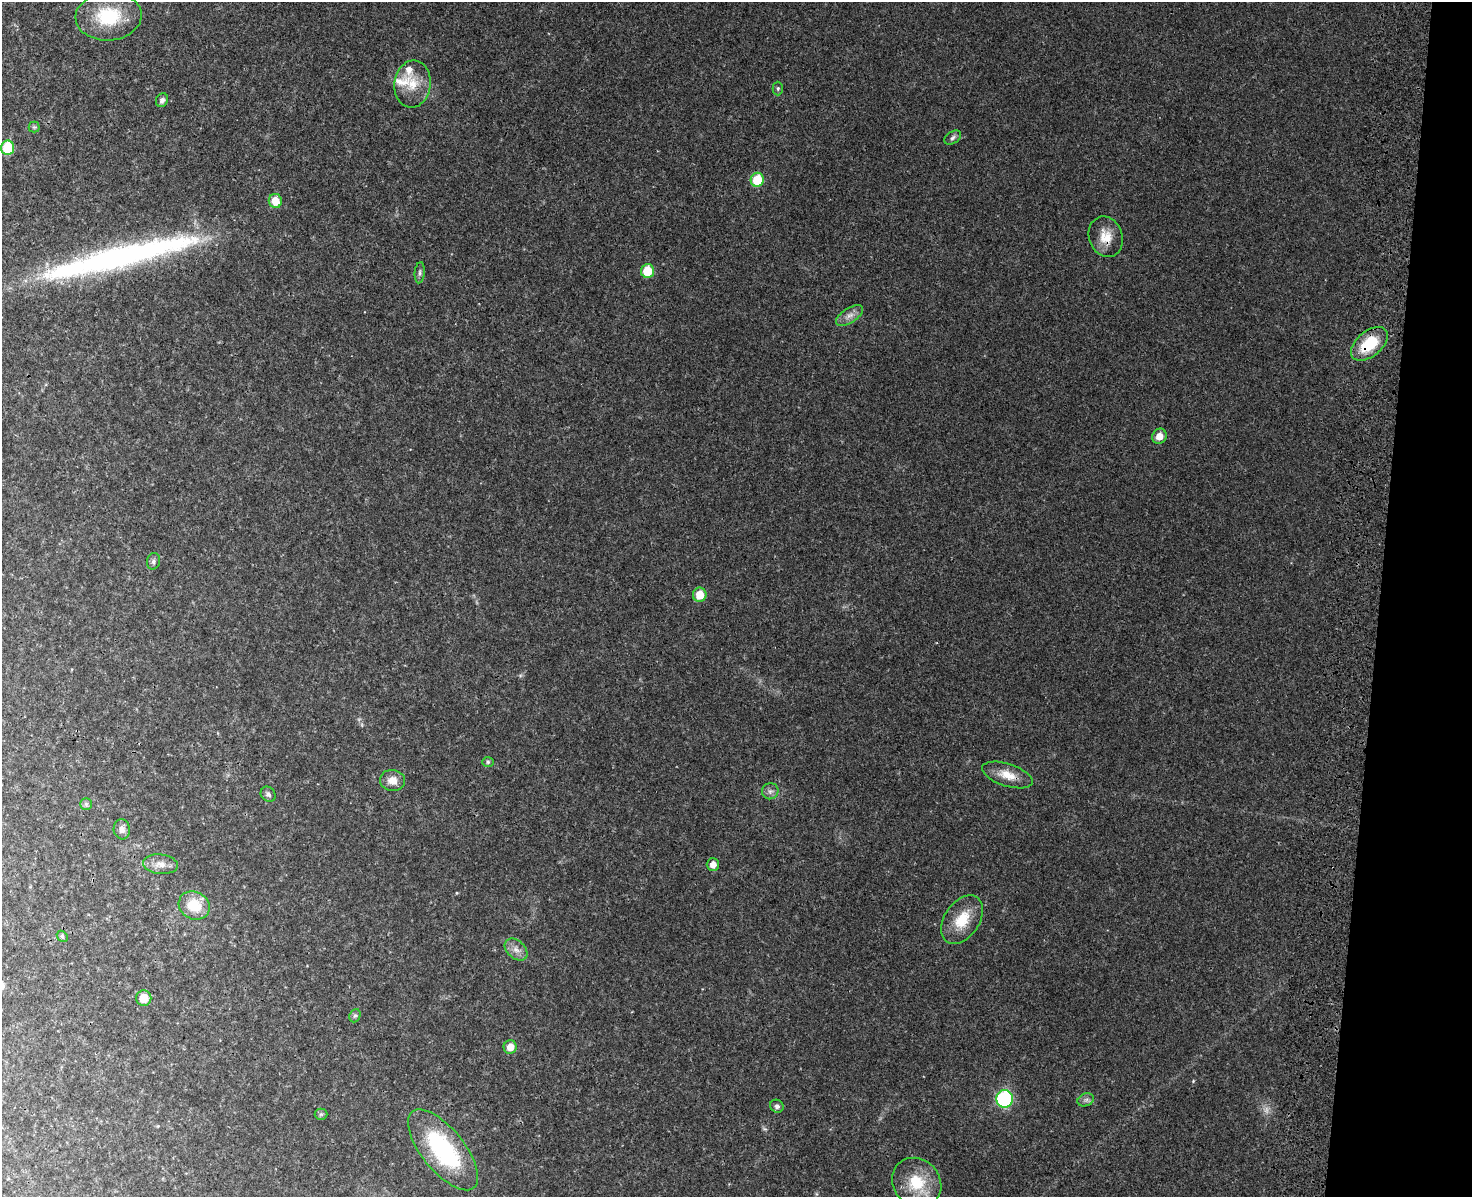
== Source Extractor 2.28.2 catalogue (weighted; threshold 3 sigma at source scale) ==
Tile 6 of 3 x 4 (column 3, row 2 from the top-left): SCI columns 3174-4643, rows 2420-3614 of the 4992 x 4837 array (HDU 1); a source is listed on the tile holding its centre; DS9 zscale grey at full resolution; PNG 1474 x 1199 px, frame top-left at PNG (2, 2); each listed source drawn as its Kron ellipse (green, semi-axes under 4 px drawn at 4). Shown black and unused: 6% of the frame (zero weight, under 3 of 4 exposures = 6% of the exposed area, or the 3 px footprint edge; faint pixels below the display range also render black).
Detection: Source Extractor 2.28.2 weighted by HDU 2 'WHT'; one run over the whole footprint, this tile lists its part. Background 0.0336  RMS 0.0041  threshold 0.0186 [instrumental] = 3 sigma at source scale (4.5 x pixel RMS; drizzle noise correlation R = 1.50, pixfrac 1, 0.05/0.05 arcsec/px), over >= 5 px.
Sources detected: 43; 1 too faint to see at this stretch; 1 long thin detection or spike segment (spike, bleed or trail) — neither listed nor drawn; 2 inside a brighter listed object's ellipse — not listed separately; the other 39 listed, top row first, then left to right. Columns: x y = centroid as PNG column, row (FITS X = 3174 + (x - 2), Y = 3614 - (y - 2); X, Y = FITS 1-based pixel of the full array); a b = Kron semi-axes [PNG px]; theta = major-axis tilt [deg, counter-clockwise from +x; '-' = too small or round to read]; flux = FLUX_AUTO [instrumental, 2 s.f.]
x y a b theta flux
109 16 33 24 4 24
412 84 23 18 83 9.4
778 88 7 5 90 0.74
162 100 7 6 - 1.6
34 127 5 5 - 0.62
953 137 9 6 35 1.2
8 148 7 6 - 17
757 180 7 6 - 14
275 201 7 6 - 6.3
1106 237 20 16 -71 7.3
647 271 7 6 - 10
420 273 10 5 85 1.1
850 315 15 7 33 2.7
1369 344 21 12 40 17
1159 436 8 7 - 3.9
153 561 8 6 76 1.2
700 595 7 6 - 7.3
488 762 6 5 - 0.75
1007 775 26 11 -18 6.6
392 780 12 10 -8 4.3
770 791 8 8 - 1.6
268 794 8 7 - 1.2
86 804 6 5 - 0.93
122 829 10 8 -84 2.2
160 864 17 9 -6 3.5
713 864 6 6 - 2.8
194 906 16 13 -28 11
962 920 27 17 56 11
62 936 6 4 -46 0.79
516 950 13 9 -41 3
144 998 7 7 - 5.9
355 1016 7 5 67 0.78
510 1047 7 6 - 4.5
1005 1099 9 8 - 45
1086 1100 8 6 21 1.4
777 1106 7 6 - 1.2
321 1114 6 5 - 0.72
443 1150 49 21 -51 48
917 1183 26 23 -46 15
Overlapping masked pixels (flux is a lower limit): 3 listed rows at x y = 1106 237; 1369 344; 1007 775